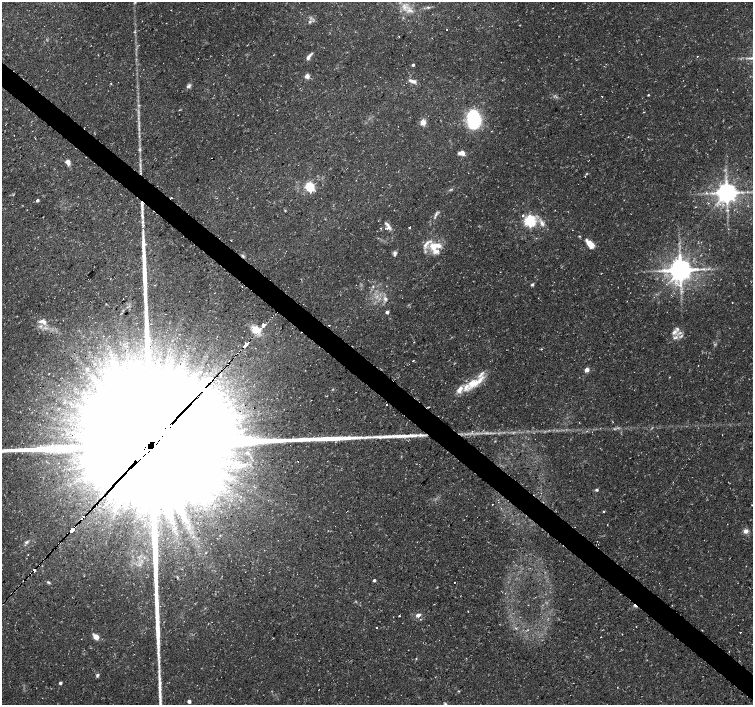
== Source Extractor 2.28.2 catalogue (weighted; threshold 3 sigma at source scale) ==
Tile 6 of 4 x 4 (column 2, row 2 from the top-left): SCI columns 1503-3004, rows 2984-4389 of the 6017 x 6032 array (HDU 1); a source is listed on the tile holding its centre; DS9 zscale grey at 2 x 2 block average (1 PNG px = mean of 2 x 2 image px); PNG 755 x 707 px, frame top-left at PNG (2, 2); no overlay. Shown black and unused: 4% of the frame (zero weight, under 3 of 4 exposures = <1% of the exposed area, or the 3 px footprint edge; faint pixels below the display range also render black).
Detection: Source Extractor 2.28.2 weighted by HDU 2 'WHT'; one run over the whole footprint, this tile lists its part. Background 0.0319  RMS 0.0029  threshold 0.013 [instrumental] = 3 sigma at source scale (4.5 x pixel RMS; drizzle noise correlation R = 1.50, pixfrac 1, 0.0396/0.0396 arcsec/px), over >= 5 px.
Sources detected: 126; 5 too faint to see at this stretch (2 x 2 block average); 10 cosmic-ray / hot-pixel residue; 1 long thin detection or spike segment (spike, bleed or trail) — not listed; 14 inside a brighter listed object's ellipse — not listed separately; the other 96 listed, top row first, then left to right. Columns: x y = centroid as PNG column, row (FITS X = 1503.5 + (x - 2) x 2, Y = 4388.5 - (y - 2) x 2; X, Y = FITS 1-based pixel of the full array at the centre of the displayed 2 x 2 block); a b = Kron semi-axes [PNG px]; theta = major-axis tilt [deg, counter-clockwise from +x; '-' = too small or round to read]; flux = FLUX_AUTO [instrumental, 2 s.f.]
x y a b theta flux
135 2 4 3 - 0.71
428 7 5 3 - 1.2
410 10 11 6 -26 5.5
310 22 5 3 - 1.4
447 29 2 2 - 0.51
399 36 3 2 - 0.35
309 56 12 3 52 2.7
697 56 2 2 - 0.83
198 58 2 2 - 0.43
413 65 3 3 - 1.2
307 76 3 3 - 8.3
412 81 11 4 -19 3.1
111 83 2 2 - 0.36
188 86 7 4 37 1.9
648 95 2 2 - 0.79
602 97 2 2 - 2.6
474 119 16 10 -78 57
423 122 3 3 - 18
35 138 2 2 - 0.46
140 149 5 3 - 1.3
461 153 6 4 2 4.9
212 158 2 2 - 2.4
68 161 6 5 - 2.4
585 176 2 2 - 0.55
310 187 5 3 - 75
727 193 5 5 - 760
37 200 3 3 - 1.8
142 209 17 4 -86 5
285 210 3 2 - 0.42
436 214 11 3 56 2.1
523 215 3 2 - 0.7
530 221 4 4 - 140
542 223 9 4 -63 3.3
388 226 10 5 -68 3.2
381 228 3 2 - 0.33
409 228 2 2 - 1.4
231 240 3 2 - 0.29
590 244 11 5 -49 9.4
435 246 19 9 9 12
395 253 5 4 - 1.4
243 256 4 3 - 1.1
680 270 6 6 - 1000
659 271 3 2 - 0.77
532 285 4 3 - 1.2
373 286 3 3 - 0.67
385 299 7 4 -88 2.1
732 302 2 2 - 0.49
387 312 2 2 - 3.3
44 322 6 5 - 3
263 325 3 2 - 700
256 330 10 8 -20 10
674 332 9 5 41 3.1
681 336 9 3 32 1.9
245 345 5 2 - 1500
541 349 3 2 - 0.39
413 360 2 2 - 0.47
587 370 3 3 - 8.3
179 372 6 5 - 2.4
49 373 2 2 - 0.27
210 380 2 2 - 220
475 383 31 10 31 17
204 390 3 2 - 1600
327 396 2 2 - 0.59
722 435 2 2 - 0.24
152 444 49 45 36 100000
298 461 2 2 - 1.5
242 465 9 3 13 2.5
597 490 3 3 - 1.4
492 504 2 2 - 2.5
752 505 2 2 - 0.26
604 512 2 2 - 0.77
467 516 2 2 - 0.27
607 525 2 2 - 0.26
72 530 4 2 - 3000
746 531 6 6 - 2.8
27 542 6 4 28 1.5
28 554 2 2 - 0.37
34 570 2 2 - 1200
374 580 2 2 - 2
48 582 6 3 -34 1
635 606 5 2 - 3.8
418 615 7 5 22 2.7
399 616 2 2 - 0.94
377 627 2 2 - 0.85
528 630 3 2 - 0.44
740 632 2 2 - 0.99
622 634 2 2 - 0.3
96 637 9 5 -43 4.3
601 637 2 2 - 0.23
416 658 2 2 - 0.51
97 675 5 4 - 1.3
60 683 2 2 - 2.1
319 689 2 2 - 0.22
458 691 4 2 - 0.46
189 701 3 3 - 3
445 704 3 3 - 0.92
Overlapping masked pixels (flux is a lower limit): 11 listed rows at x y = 212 158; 243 256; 263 325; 245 345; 210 380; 204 390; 152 444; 298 461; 72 530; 34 570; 635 606
Isophote crosses this tile's border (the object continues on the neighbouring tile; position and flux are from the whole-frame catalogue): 3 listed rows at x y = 135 2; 152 444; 445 704
Diffuse or blended objects may show on this block-average render without a row.